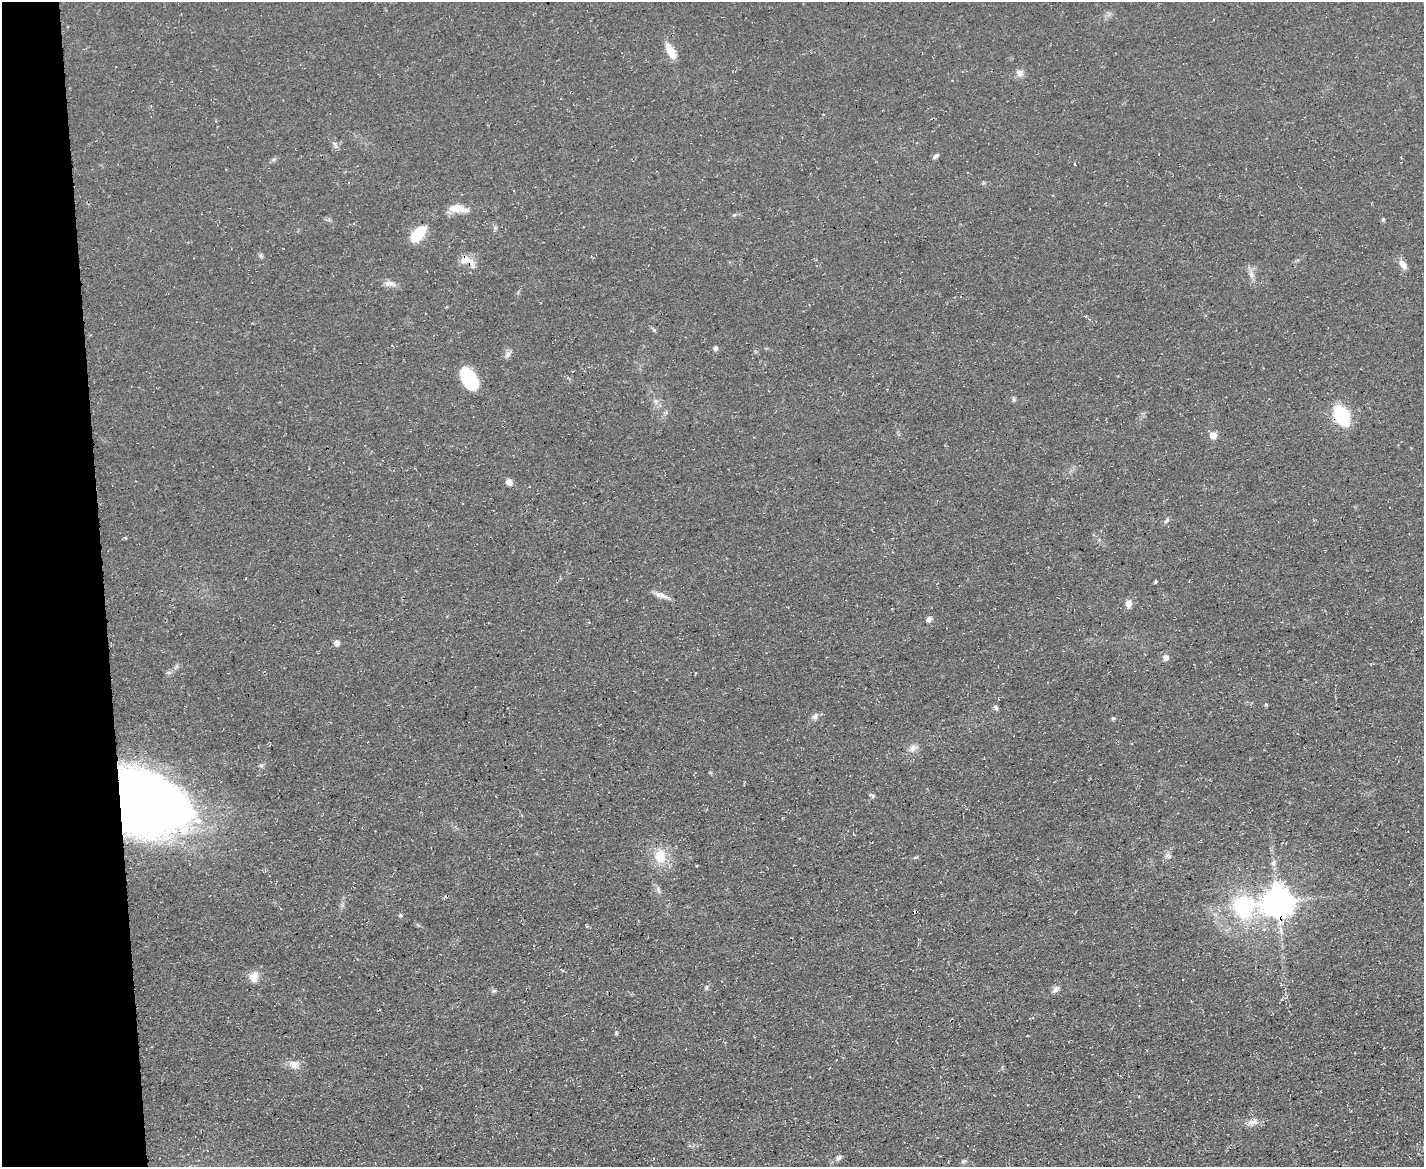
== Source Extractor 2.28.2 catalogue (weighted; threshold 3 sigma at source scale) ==
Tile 4 of 3 x 4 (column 1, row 2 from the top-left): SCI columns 130-1551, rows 2331-3495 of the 4641 x 4660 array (HDU 1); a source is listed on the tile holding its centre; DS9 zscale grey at full resolution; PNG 1426 x 1169 px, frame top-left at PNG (2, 2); no overlay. Shown black and unused: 7% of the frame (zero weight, under 3 of 4 exposures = <1% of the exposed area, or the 3 px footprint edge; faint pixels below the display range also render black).
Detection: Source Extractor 2.28.2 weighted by HDU 2 'WHT'; one run over the whole footprint, this tile lists its part. Background 0.0603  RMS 0.0071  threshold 0.0321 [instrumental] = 3 sigma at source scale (4.5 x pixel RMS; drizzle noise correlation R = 1.50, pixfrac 1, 0.05/0.05 arcsec/px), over >= 5 px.
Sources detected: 59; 1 cosmic-ray / hot-pixel residue — not listed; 1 inside a brighter listed object's ellipse — not listed separately; the other 57 listed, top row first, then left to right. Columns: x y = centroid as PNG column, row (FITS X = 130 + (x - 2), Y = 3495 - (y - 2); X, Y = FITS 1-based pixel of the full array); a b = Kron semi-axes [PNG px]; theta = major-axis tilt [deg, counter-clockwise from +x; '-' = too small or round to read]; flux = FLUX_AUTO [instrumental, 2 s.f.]
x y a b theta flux
670 51 16 7 -62 14
1020 73 10 10 - 3.9
335 145 11 6 -57 2.5
935 156 8 5 38 1.6
1401 157 3 2 - 0.69
456 208 24 10 -4 9.9
1383 219 5 4 - 0.99
418 234 21 11 49 18
466 260 21 10 -31 9.3
1403 264 11 7 -56 5.4
1251 274 11 7 -69 3.8
390 284 18 7 -8 4.3
654 330 6 4 -44 1.1
715 348 6 5 - 2
508 355 10 6 52 2.7
469 379 20 12 -60 45
1014 399 6 5 - 1.4
655 401 7 6 - 2.2
1342 416 13 8 -62 76
1213 435 5 5 - 9.2
509 482 9 7 -43 3.4
1166 521 9 4 45 1.5
125 538 4 3 - 1.1
1155 582 4 3 - 0.96
661 595 20 7 -18 5
1129 603 8 7 - 5.1
929 619 7 6 - 2.8
337 643 6 6 - 3.4
1166 658 6 6 - 3.6
1266 704 6 4 -1 0.78
996 707 7 5 -64 2
815 716 10 6 72 2.5
1113 718 5 5 - 1.1
913 748 12 8 48 4.1
261 765 7 4 0 1.3
873 796 6 5 - 1.3
147 804 68 50 -25 640
660 856 18 15 85 17
1168 856 11 5 -15 2.1
915 857 6 3 19 0.88
1273 863 9 6 -90 2.5
658 890 10 5 -76 2.2
1278 901 9 9 - 1300
342 905 7 4 -71 1.4
1243 907 26 23 -15 66
400 915 6 4 1 0.92
562 970 5 3 - 0.86
254 977 14 11 68 6.9
706 987 8 4 81 1.3
1056 989 13 6 50 2.7
494 991 6 5 - 1.2
1033 1018 4 3 - 0.67
616 1032 6 4 66 1.3
293 1064 14 11 -26 5.8
1253 1122 16 10 25 5.5
839 1157 8 6 55 2.3
964 1161 9 4 12 1.3
Overlapping masked pixels (flux is a lower limit): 3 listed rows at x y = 466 260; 147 804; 1278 901